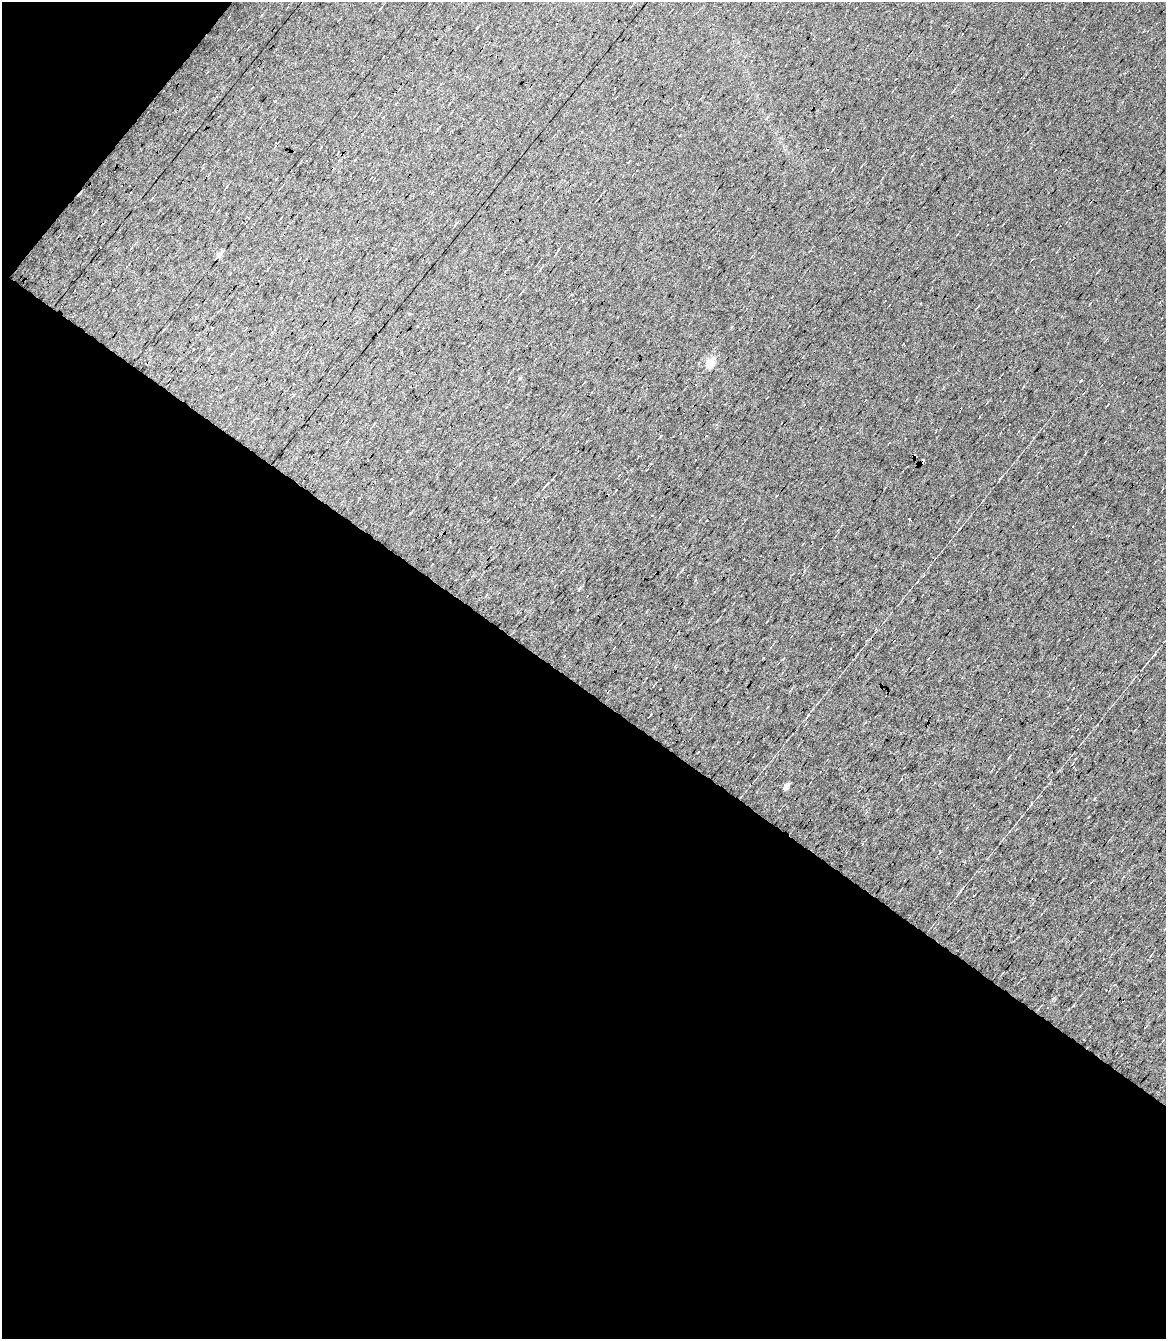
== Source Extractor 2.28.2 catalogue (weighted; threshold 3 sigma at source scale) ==
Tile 5 of 4 x 3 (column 1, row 2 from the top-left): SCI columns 1-1164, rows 1545-2881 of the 4654 x 4391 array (HDU 1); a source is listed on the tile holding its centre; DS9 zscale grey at full resolution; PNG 1168 x 1341 px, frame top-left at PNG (2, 2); no overlay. Shown black and unused: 51% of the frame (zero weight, under 7 of 13 exposures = <1% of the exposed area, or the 3 px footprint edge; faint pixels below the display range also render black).
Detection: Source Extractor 2.28.2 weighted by HDU 2 'WHT'; one run over the whole footprint, this tile lists its part. Background 0.0179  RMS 0.0058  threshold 0.0237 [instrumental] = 3 sigma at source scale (4.09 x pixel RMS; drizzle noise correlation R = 1.36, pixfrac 0.8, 0.0396/0.0396 arcsec/px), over >= 5 px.
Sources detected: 47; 16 cosmic-ray / hot-pixel residue — not listed; the other 31 listed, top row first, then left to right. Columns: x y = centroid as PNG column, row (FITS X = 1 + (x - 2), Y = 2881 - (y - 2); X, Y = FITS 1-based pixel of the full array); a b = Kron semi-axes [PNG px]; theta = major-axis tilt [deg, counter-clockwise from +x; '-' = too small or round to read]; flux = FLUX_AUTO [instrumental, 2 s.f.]
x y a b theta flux
281 218 3 2 - 0.35
342 252 3 2 - 0.32
219 255 7 5 43 2.2
268 269 3 2 - 0.31
1090 303 4 2 - 0.39
212 328 3 3 - 0.47
710 363 12 9 58 6.4
520 378 5 4 - 0.63
1081 380 4 3 - 2.8
767 397 3 2 - 0.31
865 400 2 2 - 0.27
1108 404 3 2 - 0.56
781 423 2 2 - 0.34
661 436 4 2 - 0.51
889 443 4 2 - 0.38
547 484 6 3 49 1.6
616 490 2 2 - 0.37
652 515 3 2 - 0.5
910 519 3 3 - 2.1
490 547 3 2 - 0.41
579 588 6 3 45 0.66
564 656 3 2 - 0.31
784 658 4 3 - 0.43
651 714 3 2 - 0.87
1010 756 4 3 - 0.59
902 778 4 3 - 0.73
786 786 6 4 53 3
940 852 5 3 - 0.75
974 895 3 2 - 1
1146 1026 5 3 - 0.55
1084 1039 2 2 - 0.63
Unlisted compact peaks at least as high as the median listed source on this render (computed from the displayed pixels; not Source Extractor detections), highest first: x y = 1094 799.